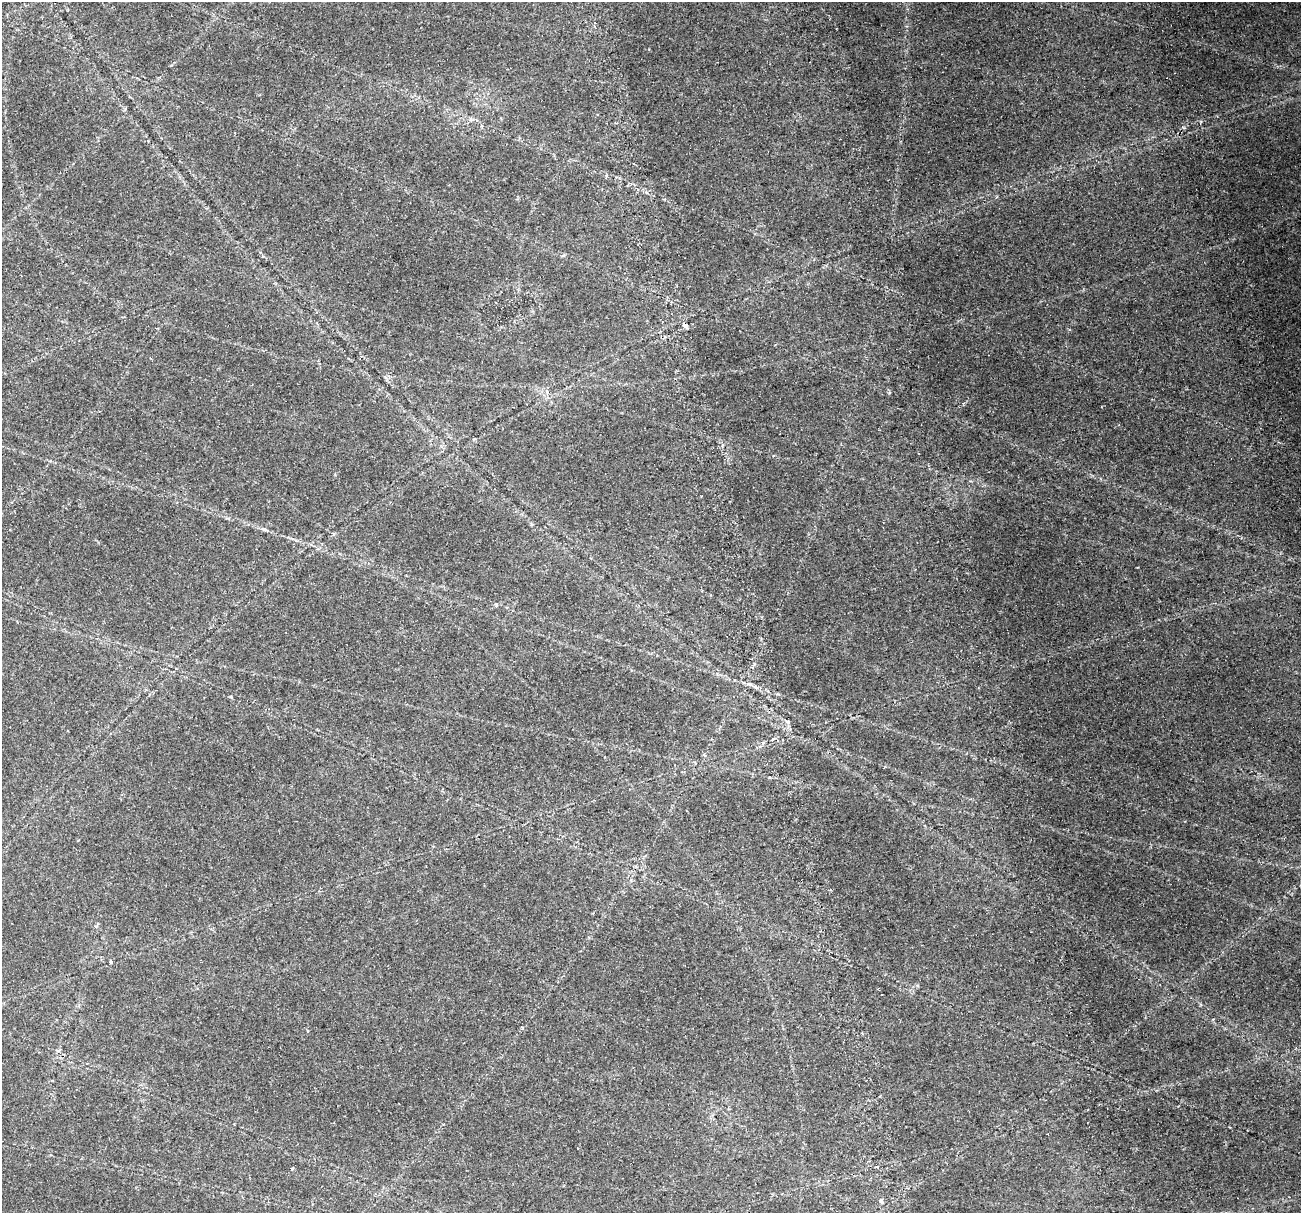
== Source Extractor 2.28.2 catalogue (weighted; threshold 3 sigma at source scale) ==
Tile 6 of 4 x 4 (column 2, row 2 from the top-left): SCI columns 1715-3013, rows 2982-4192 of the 6026 x 5914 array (HDU 1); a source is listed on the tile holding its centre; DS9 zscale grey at full resolution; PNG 1303 x 1215 px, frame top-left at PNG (2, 2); no overlay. Shown black and unused: <1% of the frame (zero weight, under 2 of 4 exposures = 22% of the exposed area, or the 3 px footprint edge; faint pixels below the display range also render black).
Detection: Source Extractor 2.28.2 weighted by HDU 2 'WHT'; one run over the whole footprint, this tile lists its part. Background 0.0613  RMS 0.0038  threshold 0.0169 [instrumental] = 3 sigma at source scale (4.5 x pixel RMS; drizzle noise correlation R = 1.50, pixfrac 1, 0.0396/0.0396 arcsec/px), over >= 5 px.
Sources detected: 6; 1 cosmic-ray / hot-pixel residue — not listed; the other 5 listed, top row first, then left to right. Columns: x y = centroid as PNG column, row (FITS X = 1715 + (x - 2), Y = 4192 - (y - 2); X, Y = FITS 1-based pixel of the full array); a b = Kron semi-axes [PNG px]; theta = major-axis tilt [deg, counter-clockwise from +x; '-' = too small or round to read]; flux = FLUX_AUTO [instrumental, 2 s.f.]
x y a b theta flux
265 529 10 5 -17 0.88
788 721 7 3 -9 0.55
111 962 4 4 - 0.49
292 1168 4 3 - 0.41
881 1201 4 3 - 2.5